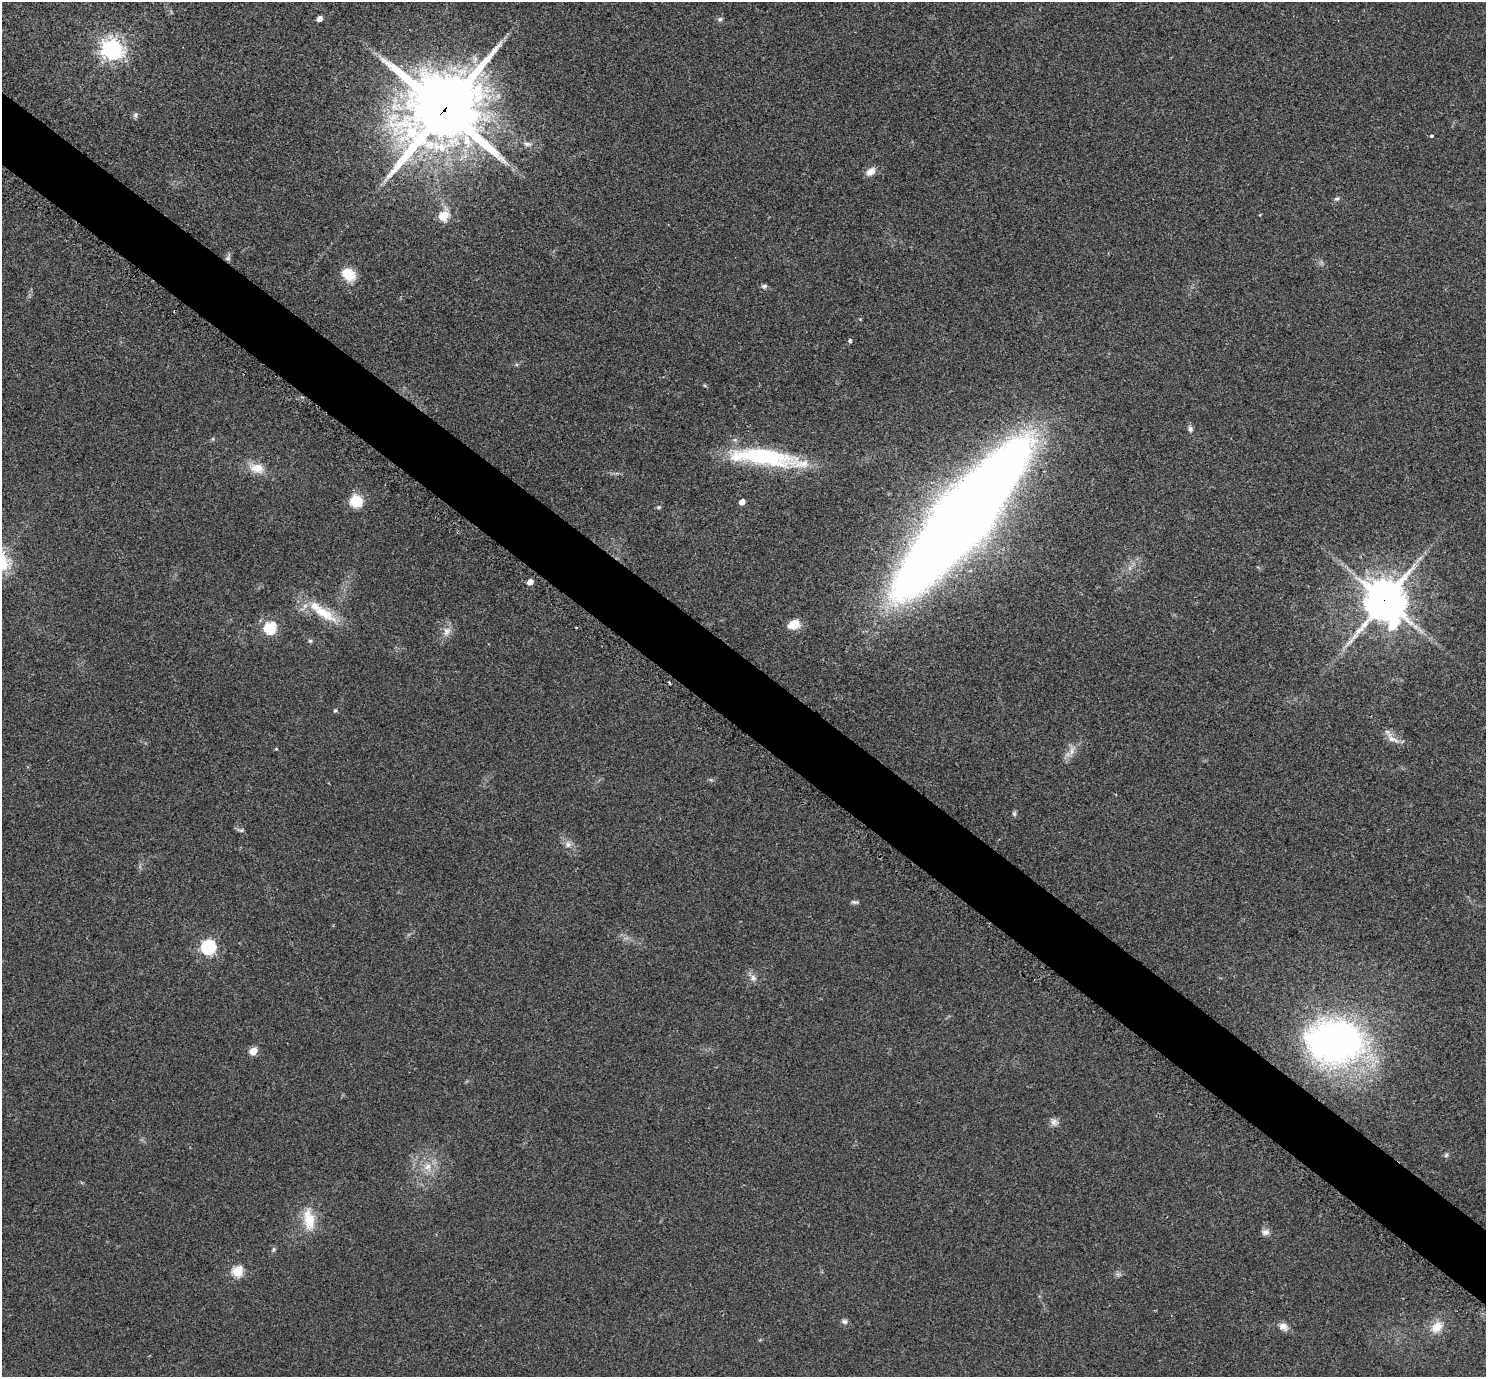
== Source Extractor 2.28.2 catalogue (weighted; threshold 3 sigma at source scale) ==
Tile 6 of 4 x 4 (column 2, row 2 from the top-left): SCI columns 1521-3004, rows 2936-4310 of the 6011 x 6010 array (HDU 1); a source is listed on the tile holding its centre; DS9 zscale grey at full resolution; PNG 1488 x 1379 px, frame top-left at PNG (2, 2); no overlay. Shown black and unused: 5% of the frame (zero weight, under 2 of 3 exposures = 3% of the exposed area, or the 3 px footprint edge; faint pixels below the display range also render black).
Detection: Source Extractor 2.28.2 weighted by HDU 2 'WHT'; one run over the whole footprint, this tile lists its part. Background 0.0573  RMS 0.0073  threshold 0.033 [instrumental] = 3 sigma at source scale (4.5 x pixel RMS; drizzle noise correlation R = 1.50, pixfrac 1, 0.05/0.05 arcsec/px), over >= 5 px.
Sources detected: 59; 1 cosmic-ray / hot-pixel residue — not listed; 1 inside a brighter listed object's ellipse — not listed separately; the other 57 listed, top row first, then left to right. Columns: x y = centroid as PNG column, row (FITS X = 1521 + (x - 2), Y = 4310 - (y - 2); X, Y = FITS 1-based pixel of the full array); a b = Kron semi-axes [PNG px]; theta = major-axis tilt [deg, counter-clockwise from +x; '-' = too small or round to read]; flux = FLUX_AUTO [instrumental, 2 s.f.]
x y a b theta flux
319 19 5 4 - 4.6
720 19 7 6 - 1.6
112 49 8 7 - 500
444 110 27 23 43 6800
135 115 8 6 47 1.7
1432 136 4 4 - 1.3
527 144 13 6 -15 3.1
871 171 14 9 42 5.1
1337 198 8 5 13 1.3
1260 215 4 3 - 0.56
443 216 6 5 - 28
228 257 11 6 63 2.1
348 275 8 7 - 28
764 286 7 6 - 1.9
860 319 4 3 - 0.56
850 341 4 4 - 4.2
705 386 6 4 -19 0.81
1190 429 9 6 -78 2.1
213 439 6 4 -72 0.87
765 457 88 17 -7 78
257 468 22 12 -15 12
356 501 11 11 - 19
742 502 5 4 - 4.8
658 507 6 5 - 1
961 519 110 28 51 3200
530 582 5 4 - 7.4
1385 600 15 14 - 2200
323 613 43 14 -32 24
794 624 13 9 19 10
270 628 6 6 - 75
447 631 14 10 61 5.8
310 641 5 5 - 1.2
669 683 3 2 - 1.4
335 710 6 4 61 0.96
1392 739 22 7 -21 5.6
276 749 4 4 - 0.6
1072 751 14 8 79 5.2
711 780 6 4 -18 1
1014 814 7 5 -89 1.3
240 830 11 4 -15 1.5
568 844 10 8 -79 3.7
854 902 10 5 -10 1.7
208 947 7 6 - 160
753 978 10 9 - 3.6
1336 1042 55 42 -5 310
253 1051 5 5 - 18
1054 1122 11 10 - 3.4
1446 1155 6 5 - 1.3
427 1167 12 11 - 7.8
309 1219 28 14 -81 18
1265 1232 11 8 1 3.2
274 1249 7 5 72 1.3
237 1271 6 5 - 48
1118 1274 7 7 - 1.8
844 1321 8 6 -24 2
1283 1327 11 9 -29 5.2
1437 1327 16 11 44 10
Overlapping masked pixels (flux is a lower limit): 3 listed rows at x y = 444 110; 228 257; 1385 600